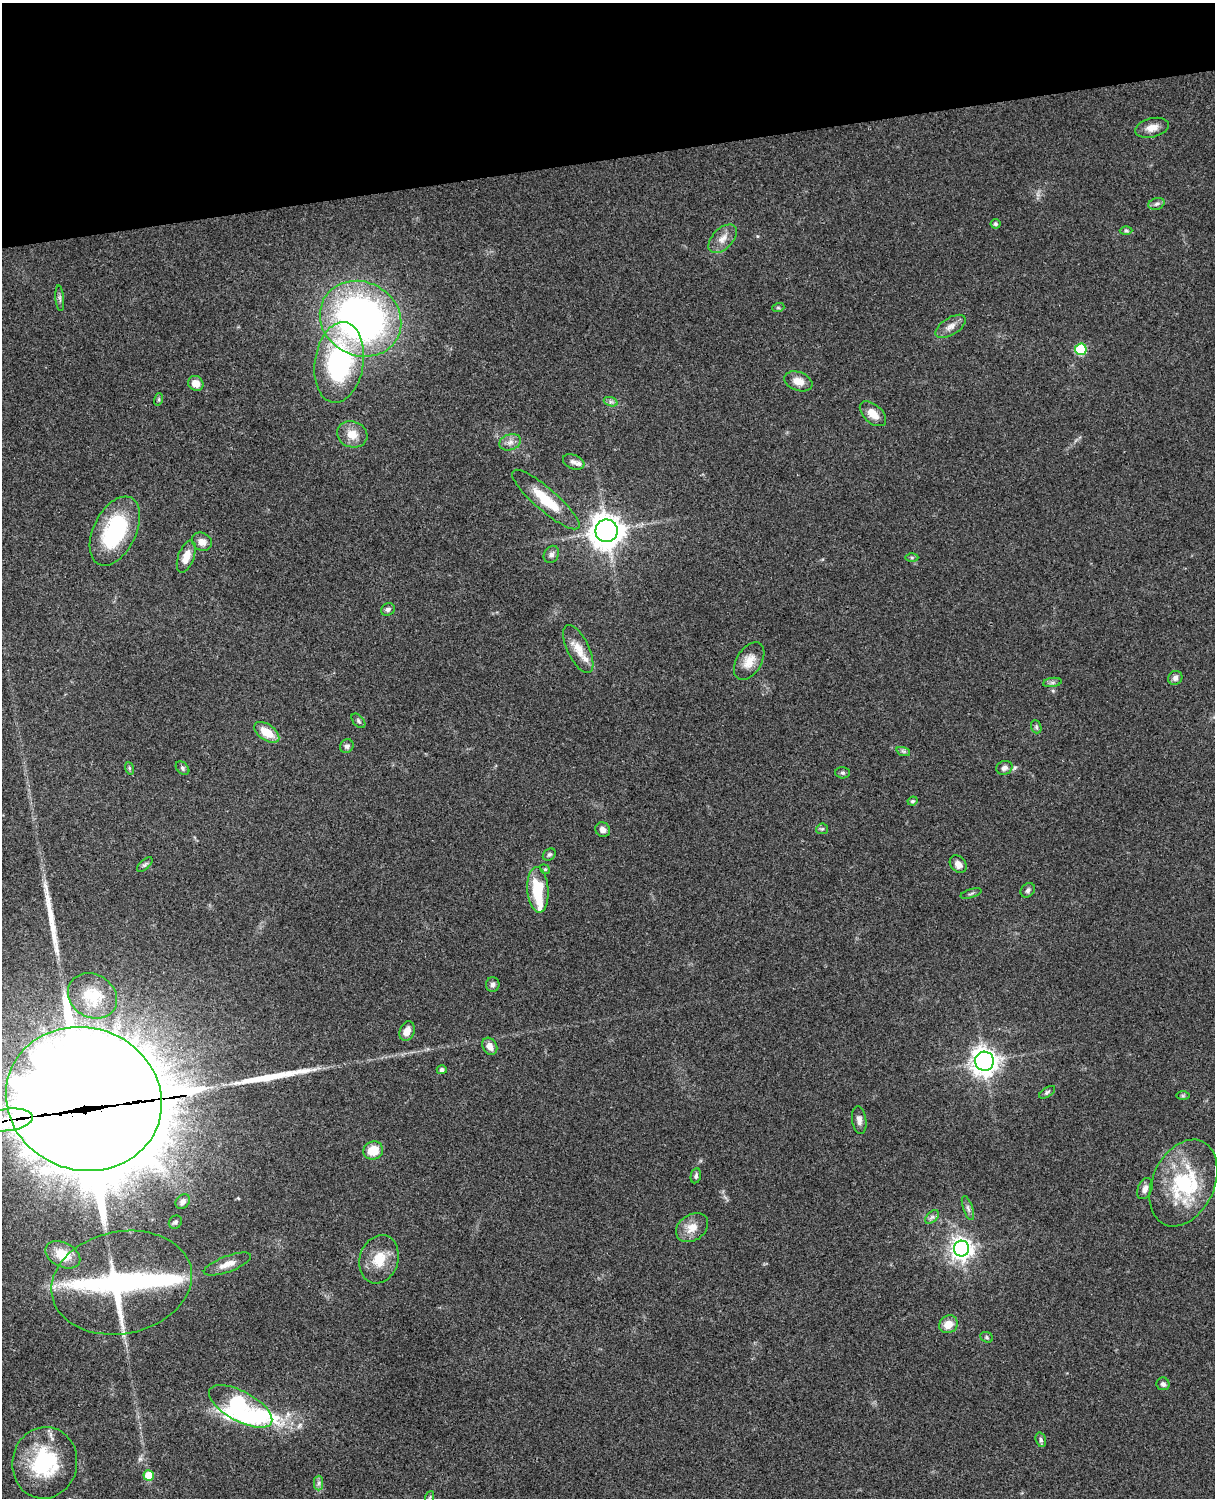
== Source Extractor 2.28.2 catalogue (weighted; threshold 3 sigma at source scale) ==
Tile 3 of 4 x 3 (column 3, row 1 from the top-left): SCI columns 2545-3757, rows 3268-4763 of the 5087 x 4926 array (HDU 1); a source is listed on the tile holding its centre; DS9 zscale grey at full resolution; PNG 1217 x 1500 px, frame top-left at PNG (2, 3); each listed source drawn as its Kron ellipse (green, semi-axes under 4 px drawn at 4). Shown black and unused: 10% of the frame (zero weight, under 3 of 4 exposures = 6% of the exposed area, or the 3 px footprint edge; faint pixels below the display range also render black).
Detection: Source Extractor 2.28.2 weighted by HDU 2 'WHT'; one run over the whole footprint, this tile lists its part. Background 0.0806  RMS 0.0058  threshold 0.0262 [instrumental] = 3 sigma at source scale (4.5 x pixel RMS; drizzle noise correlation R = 1.50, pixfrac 1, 0.05/0.05 arcsec/px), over >= 5 px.
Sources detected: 95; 3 inside a brighter object's white glare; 3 long thin detections or spike segments (spike, bleed or trail) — neither listed nor drawn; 5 inside a brighter listed object's ellipse — not listed separately; the other 84 listed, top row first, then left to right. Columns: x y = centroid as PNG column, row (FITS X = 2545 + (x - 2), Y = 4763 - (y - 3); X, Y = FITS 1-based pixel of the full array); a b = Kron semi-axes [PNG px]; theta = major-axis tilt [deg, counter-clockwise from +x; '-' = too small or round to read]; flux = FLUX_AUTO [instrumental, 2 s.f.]
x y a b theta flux
1152 128 17 9 13 5.4
1156 204 8 5 18 1.6
995 224 5 5 - 1.1
1126 231 6 4 0 0.94
723 239 17 10 45 5.7
60 298 13 3 -85 1.5
778 308 6 4 18 0.81
361 319 42 37 -29 250
951 326 17 8 33 4.3
1081 349 6 5 - 37
339 362 41 24 81 84
798 381 14 9 -20 6.4
196 383 8 7 - 5.3
159 399 6 4 72 0.75
611 402 7 4 -18 1.4
873 414 16 9 -43 6.5
352 434 15 13 -18 8
510 442 11 8 20 3.2
574 462 11 7 -22 2.3
546 499 43 11 -41 20
115 531 37 21 64 51
606 531 11 11 - 860
202 542 10 9 - 4.7
551 554 9 7 59 2.3
186 556 17 8 70 7.3
912 557 6 4 -1 0.94
388 609 7 6 - 1.6
578 649 26 11 -64 8.4
749 661 21 12 58 8.2
1175 678 7 6 - 2.4
1052 682 9 4 8 1.5
358 721 8 5 -47 1.2
1036 727 7 5 -70 1.1
267 732 14 8 -35 11
347 746 7 6 - 1.6
903 751 7 4 -18 1.1
129 768 6 4 -71 0.79
183 768 8 5 -43 1.2
1004 768 8 7 - 2.3
842 773 7 5 -2 1.1
912 801 5 3 - 0.75
822 829 6 5 - 1
603 830 7 7 - 3.2
549 855 7 5 35 1.1
958 864 9 7 -49 3.9
145 865 9 5 41 1.2
545 869 5 4 - 0.82
538 890 23 10 -86 23
1028 890 8 6 43 1.7
971 894 11 2 18 0.89
493 984 7 7 - 1.7
92 996 26 21 -32 17
407 1031 10 7 68 4.8
490 1046 9 7 -61 4.7
984 1061 9 9 - 550
442 1070 5 4 - 1.8
1047 1092 9 4 33 1.1
1183 1096 7 4 0 0.88
84 1099 79 71 -19 26000
7 1120 26 11 7 1600
859 1120 14 7 -82 3.2
373 1150 10 9 - 12
696 1176 7 5 78 1.4
1183 1183 45 31 65 48
1145 1189 11 7 67 3
183 1201 8 6 45 2.6
968 1208 13 5 -71 2
932 1217 8 5 44 1.7
175 1222 7 6 - 1.4
692 1228 17 13 34 7.7
961 1249 8 7 - 410
63 1255 18 12 -27 12
379 1259 24 19 72 14
227 1264 25 8 20 6.1
122 1283 71 51 11 120
948 1324 10 8 34 7.3
987 1337 6 5 - 0.94
1163 1384 6 6 - 1.7
241 1406 35 15 -28 150
1041 1440 7 5 -73 1.3
45 1463 36 32 79 47
149 1475 5 5 - 12
319 1483 7 4 89 1.4
430 1497 6 4 71 0.72
Overlapping masked pixels (flux is a lower limit): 2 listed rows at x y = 84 1099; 7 1120
Isophote crosses this tile's border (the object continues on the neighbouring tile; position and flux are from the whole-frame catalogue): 3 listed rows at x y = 84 1099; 7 1120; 45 1463